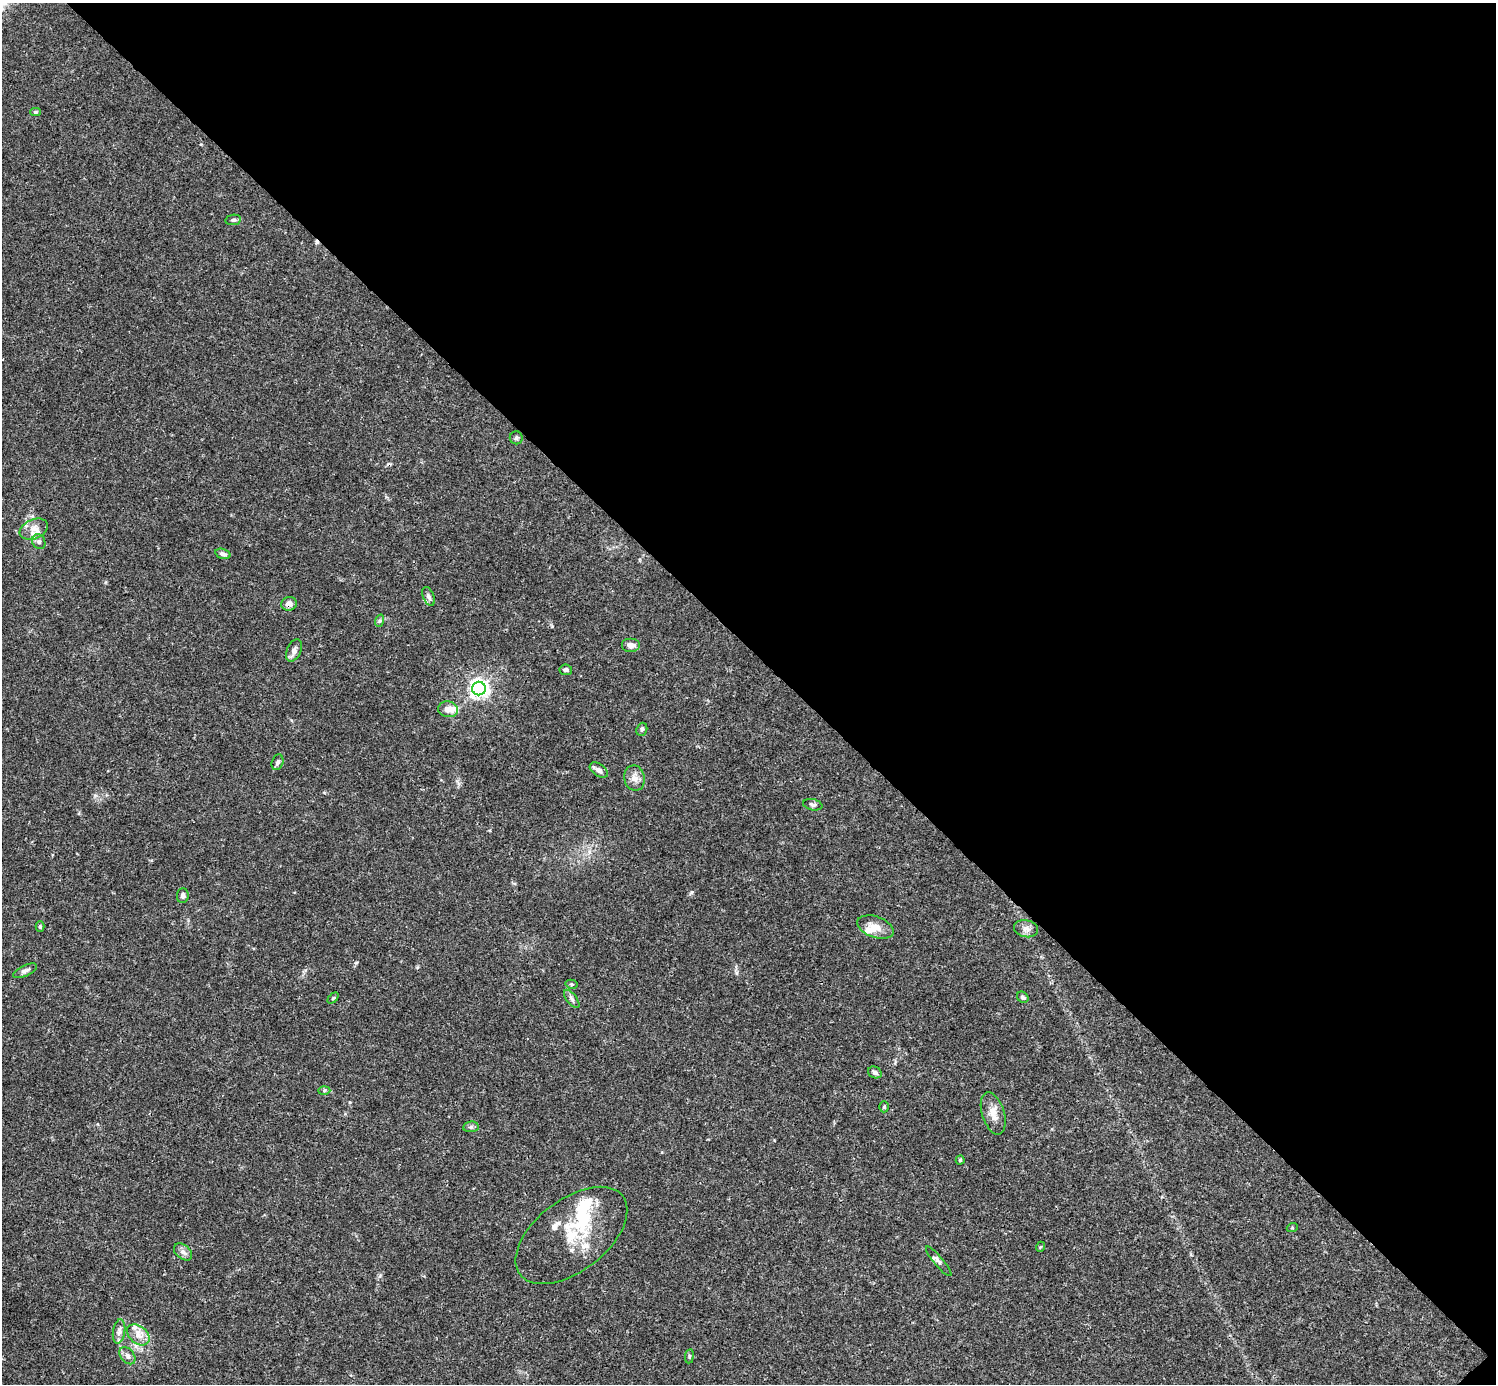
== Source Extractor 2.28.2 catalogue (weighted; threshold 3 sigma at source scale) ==
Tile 8 of 4 x 4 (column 4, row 2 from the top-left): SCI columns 4485-5978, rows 2920-4301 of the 5982 x 5981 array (HDU 1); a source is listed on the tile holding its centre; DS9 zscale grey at full resolution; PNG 1498 x 1386 px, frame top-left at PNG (2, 3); each listed source drawn as its Kron ellipse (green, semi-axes under 4 px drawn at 4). Shown black and unused: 47% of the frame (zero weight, under 3 of 4 exposures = <1% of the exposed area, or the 3 px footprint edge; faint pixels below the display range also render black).
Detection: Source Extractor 2.28.2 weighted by HDU 2 'WHT'; one run over the whole footprint, this tile lists its part. Background 0.0165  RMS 0.0022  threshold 0.00978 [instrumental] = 3 sigma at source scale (4.5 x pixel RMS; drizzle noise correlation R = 1.50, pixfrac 1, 0.05/0.05 arcsec/px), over >= 5 px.
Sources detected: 50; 1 inside a brighter object's white glare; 1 cosmic-ray / hot-pixel residue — neither listed nor drawn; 5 inside a brighter listed object's ellipse — not listed separately; the other 43 listed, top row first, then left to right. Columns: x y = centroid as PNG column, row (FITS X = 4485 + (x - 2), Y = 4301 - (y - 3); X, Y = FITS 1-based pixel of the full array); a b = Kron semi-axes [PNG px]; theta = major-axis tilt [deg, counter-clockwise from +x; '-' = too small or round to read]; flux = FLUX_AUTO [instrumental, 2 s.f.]
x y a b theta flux
35 112 5 4 - 0.35
233 220 8 5 9 0.42
516 438 6 6 - 0.42
34 529 15 9 23 2
39 542 8 6 -61 0.61
223 554 8 5 -17 0.72
428 596 10 5 -65 0.73
289 604 8 6 12 1.1
379 621 6 4 71 0.37
631 645 9 7 0 1.2
294 650 12 7 66 1
566 670 6 5 - 0.49
479 688 7 7 - 97
448 709 10 8 -9 1.7
642 729 7 5 67 0.46
277 762 8 6 75 0.55
599 770 10 6 -34 0.92
634 778 13 10 -79 1.6
813 805 10 5 -12 0.52
183 895 7 6 - 0.66
40 927 5 4 - 0.27
876 927 19 10 -19 2.3
1026 929 12 8 -11 1.1
25 971 13 5 25 0.79
571 984 6 4 -12 0.28
1023 997 6 5 - 0.49
333 998 6 4 45 0.26
572 999 11 5 -52 0.56
875 1072 7 5 -25 0.6
324 1090 6 4 2 0.32
884 1107 5 4 - 0.29
993 1113 22 11 -72 2.4
471 1127 8 5 7 0.48
960 1160 4 4 - 0.26
1292 1228 5 3 - 0.2
571 1235 65 36 38 13
1040 1247 5 3 - 0.2
183 1252 10 7 -40 0.95
939 1261 19 4 -50 0.73
119 1332 12 6 81 0.95
138 1335 13 8 -40 1.8
127 1356 10 6 -52 0.79
689 1356 7 3 82 0.28
Overlapping masked pixels (flux is a lower limit): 1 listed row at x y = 289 604